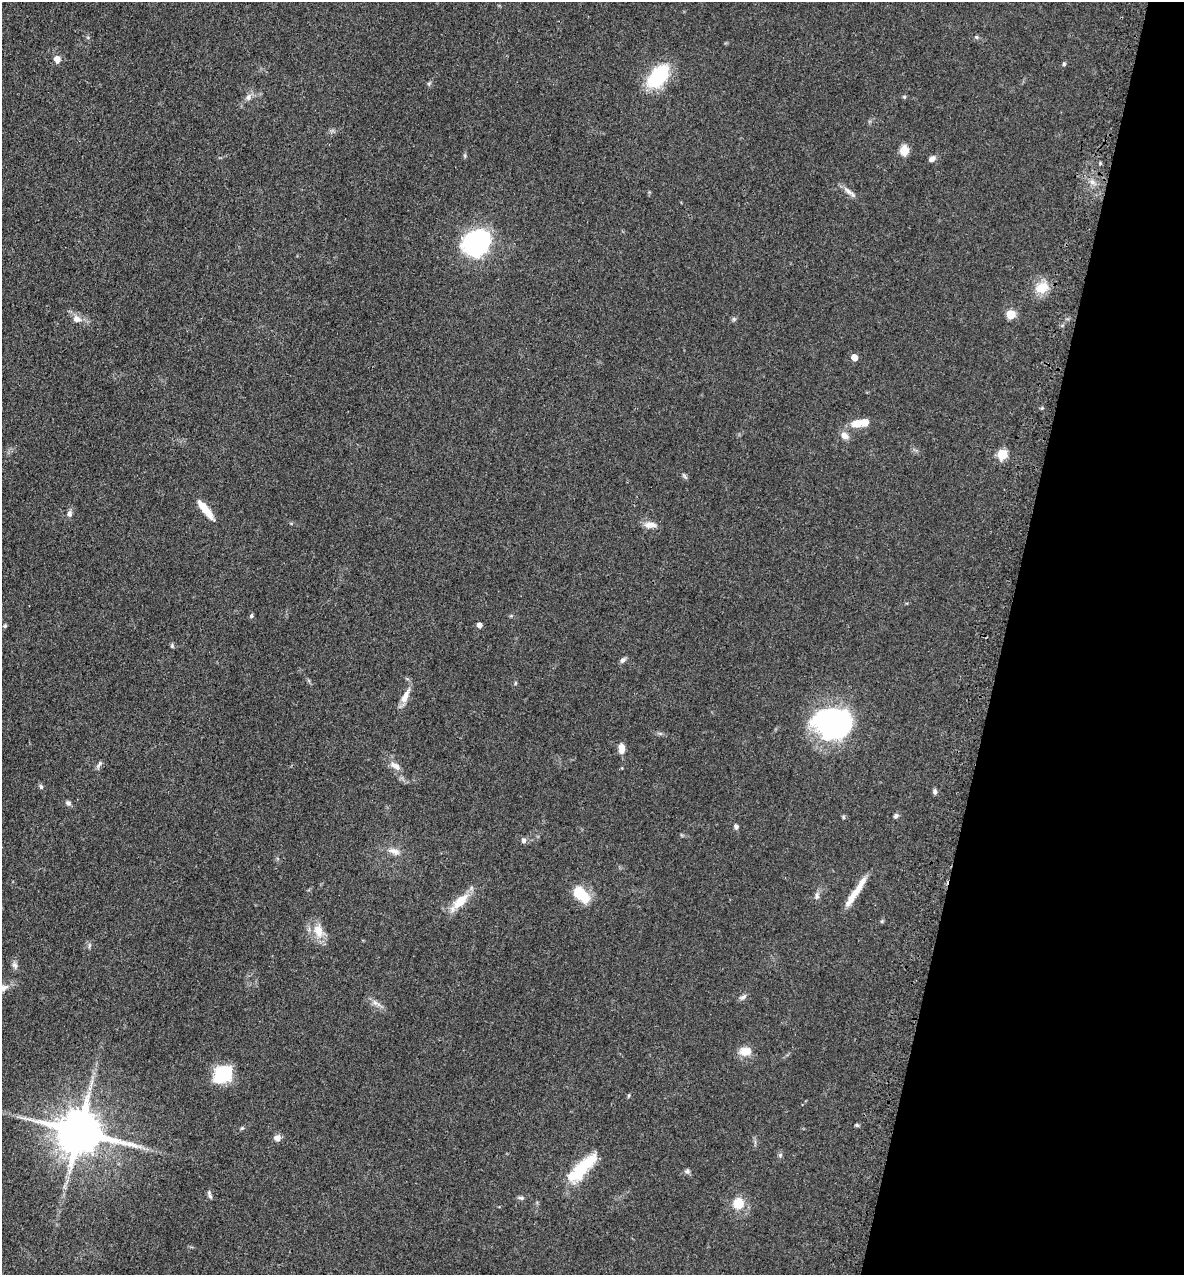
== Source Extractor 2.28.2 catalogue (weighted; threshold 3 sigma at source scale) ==
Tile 8 of 4 x 4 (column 4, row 2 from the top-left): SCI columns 3866-5047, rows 2615-3887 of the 5248 x 5228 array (HDU 1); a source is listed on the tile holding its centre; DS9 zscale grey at full resolution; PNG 1186 x 1277 px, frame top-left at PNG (2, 2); no overlay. Shown black and unused: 15% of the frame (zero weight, under 3 of 4 exposures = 6% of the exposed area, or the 3 px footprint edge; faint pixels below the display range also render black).
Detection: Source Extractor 2.28.2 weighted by HDU 2 'WHT'; one run over the whole footprint, this tile lists its part. Background 0.0402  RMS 0.0049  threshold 0.0219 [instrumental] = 3 sigma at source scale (4.5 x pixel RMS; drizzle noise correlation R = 1.50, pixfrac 1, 0.05/0.05 arcsec/px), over >= 5 px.
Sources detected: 67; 1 long thin detection or spike segment (spike, bleed or trail) — not listed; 3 inside a brighter listed object's ellipse — not listed separately; the other 63 listed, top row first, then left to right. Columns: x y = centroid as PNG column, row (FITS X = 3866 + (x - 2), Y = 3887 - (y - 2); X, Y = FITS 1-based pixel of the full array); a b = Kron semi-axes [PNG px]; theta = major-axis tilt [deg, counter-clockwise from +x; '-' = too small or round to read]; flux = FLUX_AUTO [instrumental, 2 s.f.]
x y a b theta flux
976 37 5 5 - 0.68
57 59 7 7 - 3.2
1064 64 5 4 - 0.61
658 77 21 12 50 40
248 97 9 6 79 1.7
904 97 6 4 18 0.56
904 150 10 9 - 5.4
465 156 6 4 -72 0.62
932 159 9 6 35 1.8
1092 182 6 6 - 1.4
849 192 23 5 -38 2.6
476 244 24 21 34 75
1042 288 16 12 27 8.6
1011 314 5 5 - 19
77 319 11 9 -26 3.2
854 357 5 5 - 5.2
1042 408 4 4 - 0.53
856 423 11 8 17 5.9
844 436 10 8 -39 3
1002 454 5 5 - 26
684 476 7 4 -70 0.82
205 509 26 7 -51 7.7
69 513 9 6 84 1.6
650 525 16 8 2 3.6
251 616 6 5 - 0.8
479 625 4 4 - 2.6
5 626 5 4 - 0.65
172 646 7 5 -80 0.7
622 660 7 6 - 1.3
515 683 6 3 72 0.53
405 697 21 8 64 4.4
832 722 35 27 -12 98
621 748 11 7 -85 3.6
99 764 12 4 63 1.2
395 766 15 7 -30 3.3
41 787 8 5 -63 0.9
935 791 7 5 -72 1.2
68 803 8 6 -17 1.2
896 816 7 5 33 1.2
843 817 6 3 -71 0.57
736 826 6 6 - 1.1
523 840 7 6 - 1.3
394 851 18 7 -14 3.3
579 896 21 11 -60 9
817 896 10 6 89 1.5
853 896 33 8 55 7.4
460 901 21 8 43 11
318 930 20 13 -77 7.3
15 965 10 7 -64 1.7
743 997 11 4 35 1.3
375 1003 8 6 -54 1.7
746 1051 15 11 7 5.1
222 1074 18 13 40 26
857 1125 6 4 -21 0.64
242 1128 6 4 42 0.64
79 1132 13 11 -14 2300
277 1138 9 8 - 2.2
780 1155 6 4 48 0.77
582 1168 40 12 44 23
687 1171 7 6 - 1.1
209 1195 10 4 -70 1.1
521 1198 8 4 -12 0.92
738 1204 8 7 - 12